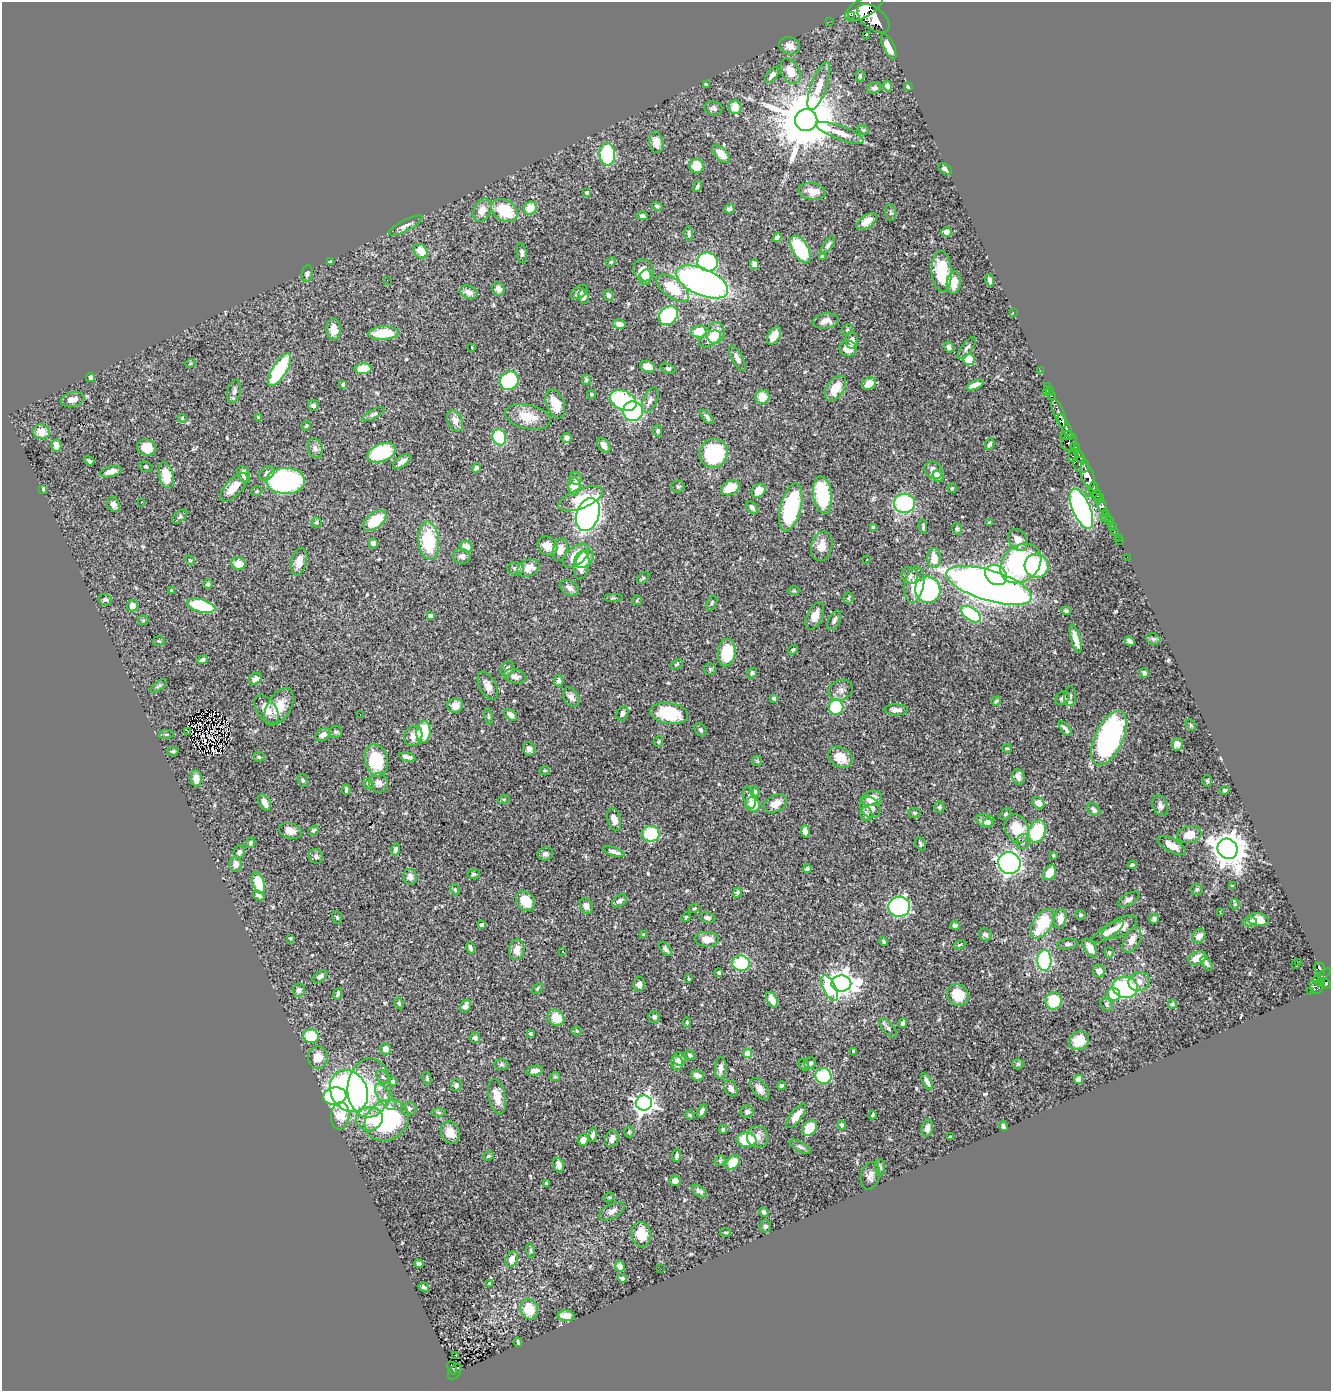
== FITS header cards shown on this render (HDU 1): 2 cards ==
NAXIS1  =                 1329
NAXIS2  =                 1389

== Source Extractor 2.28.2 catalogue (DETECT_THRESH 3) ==
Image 1329 x 1389 px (HDU 1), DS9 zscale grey, 1 PNG px = 1 image px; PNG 1333 x 1393 px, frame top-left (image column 1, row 1389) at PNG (2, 2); each listed source drawn as its Kron ellipse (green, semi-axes under 4 px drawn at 4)
Background 1.01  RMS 0.018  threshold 0.0549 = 3 sigma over >= 5 px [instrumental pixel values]
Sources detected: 563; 1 with non-positive FLUX_AUTO (blend fragments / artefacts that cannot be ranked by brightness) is neither listed nor drawn; of the other 562, the 500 brightest by FLUX_AUTO listed and drawn (62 fainter detections omitted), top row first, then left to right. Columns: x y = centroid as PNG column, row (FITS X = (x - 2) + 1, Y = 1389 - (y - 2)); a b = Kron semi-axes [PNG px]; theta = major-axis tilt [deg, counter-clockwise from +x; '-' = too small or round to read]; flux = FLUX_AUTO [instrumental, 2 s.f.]
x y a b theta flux
864 8 21 9 31 4700
851 15 2 2 - 6600
873 18 19 10 -38 4500
829 22 2 2 - 8
866 35 2 2 - 870
790 46 10 8 -16 7.3
889 47 14 5 -64 13
790 71 13 9 -61 17
772 75 9 5 51 5.4
860 76 5 4 - 3.2
706 84 4 3 - 1.6
819 86 25 8 70 16
887 86 6 4 -76 5.4
908 86 3 3 - 1.9
874 88 7 5 22 3.3
735 107 6 6 - 19
714 108 9 6 -12 4.2
806 120 11 11 - 11000
863 130 6 4 -19 1.6
840 133 25 6 -21 15
656 142 11 7 -82 13
607 154 11 8 -87 87
721 154 11 6 -44 16
697 166 7 7 - 26
945 169 7 4 -31 5
697 186 6 4 56 2.4
812 191 14 8 -9 14
587 193 4 4 - 4.6
657 206 5 4 - 2.5
530 208 7 6 - 21
729 209 5 4 - 4
482 210 12 8 64 11
504 210 14 10 -30 54
891 213 8 5 -82 2.3
642 216 5 3 - 4
867 221 12 6 35 13
406 225 19 5 27 7.2
946 232 5 5 - 5
689 234 7 4 -83 2.6
777 238 4 4 - 4.7
828 245 10 4 54 3.7
801 249 15 7 -59 83
421 251 8 6 -49 18
522 253 10 5 -82 3.3
822 256 4 3 - 1.7
330 261 4 3 - 2
611 262 5 4 - 1.5
707 262 10 9 - 210
755 264 5 4 - 6.7
644 270 11 9 -59 20
942 271 21 10 -86 56
307 274 8 5 79 3.9
645 277 8 6 78 9.4
387 280 2 2 - 2.6
990 280 6 3 -81 3.3
702 282 28 13 -24 680
954 282 11 7 82 20
673 288 19 9 -36 43
498 289 7 6 - 5.7
469 292 9 6 -22 7.3
579 292 9 5 36 4.9
608 295 5 4 - 4.4
584 296 7 5 -79 7.2
1013 312 2 2 - 35
668 316 11 8 43 120
826 321 13 7 8 8.8
619 324 6 4 -11 9.1
334 329 10 7 -87 11
847 330 5 5 - 2
699 331 8 6 11 22
384 333 15 6 3 35
715 333 11 9 75 28
774 336 10 6 59 19
710 339 12 7 29 14
852 341 8 6 -89 8
949 347 5 4 - 3.8
472 348 3 2 - 1.5
967 348 13 5 52 4
848 349 9 7 -14 16
737 358 14 5 -62 5.4
969 359 5 5 - 30
190 363 5 4 - 1.5
648 367 7 5 -19 11
668 368 8 4 -18 1.9
363 369 8 5 5 33
279 370 19 7 58 110
1040 370 2 2 - 14
90 377 4 4 - 3.1
586 380 5 4 - 1.8
509 381 10 9 - 97
869 384 7 5 27 14
343 385 4 4 - 4.1
975 385 9 4 22 8.2
1047 386 3 2 - 4.6
836 388 14 8 56 25
234 391 11 6 76 4.9
1050 391 5 3 - 36
1046 392 3 2 - 20
591 394 4 4 - 1.8
1051 396 4 2 - 28
762 397 7 7 - 21
73 400 12 7 12 9
623 400 14 9 -25 130
650 400 13 7 65 5.7
555 404 15 8 -69 20
313 405 5 5 - 4.1
633 411 10 9 - 160
1059 413 15 5 -69 1300
373 414 12 4 27 3.3
258 417 3 3 - 1.9
528 417 23 12 -12 25
707 417 9 4 -50 3.4
182 418 4 3 - 1.7
455 421 11 7 -65 7.9
306 426 5 4 - 1.6
1065 426 13 4 -62 800
658 431 5 4 - 2.4
41 432 8 7 - 15
1067 436 7 4 0 230
499 437 8 6 -70 83
567 438 5 4 - 4.8
1069 442 9 7 60 450
989 444 6 4 63 2.5
56 445 6 5 - 9.3
604 445 8 5 -58 8
146 447 9 8 - 17
315 448 10 7 -72 5.1
1075 448 5 4 - 540
382 453 15 8 22 88
714 453 14 14 - 110
1073 455 7 4 74 110
1080 457 7 3 -63 290
89 461 5 3 - 1.9
402 462 10 5 36 6.8
1081 465 9 7 -42 850
146 467 7 5 -24 2.2
476 468 5 4 - 2.3
934 470 9 8 - 8.6
111 471 11 5 16 9.2
267 473 9 6 41 5.5
244 474 9 5 -64 8.5
166 475 13 7 -76 27
938 476 6 5 - 7.7
1088 476 13 6 -72 2200
576 478 6 6 - 4.2
285 481 19 13 -1 260
574 486 8 6 89 23
678 486 6 6 - 2.2
234 487 18 8 47 21
730 488 10 7 26 24
952 488 5 4 - 1.8
1093 488 6 3 82 560
43 489 4 4 - 4.2
257 491 6 4 16 1.9
759 491 8 6 46 13
1089 492 2 2 - 19
1097 494 5 4 - 600
822 495 19 9 -83 85
581 499 23 9 22 28
1099 499 5 3 - 420
141 502 3 2 - 2.5
904 503 10 9 - 120
114 505 8 6 -66 7.1
1102 506 6 4 -78 300
752 507 7 4 -49 4.2
791 507 24 10 76 110
1081 509 21 9 -67 440
588 514 17 11 71 570
1106 514 4 3 - 80
180 517 9 5 41 2.9
1106 518 5 2 - 7.5
375 521 13 7 37 34
1110 521 5 3 - 72
316 522 5 5 - 2.2
989 523 4 3 - 2.3
1112 526 2 2 - 9
873 527 4 4 - 2.1
923 527 7 3 -82 2.3
957 529 6 4 87 2.1
1114 531 2 2 - 5.7
1118 537 2 2 - 4.2
1018 540 11 9 -61 12
429 541 19 10 -84 64
1119 541 2 2 - 4.4
373 543 5 4 - 5.3
547 546 11 8 -42 13
822 546 15 10 75 14
466 547 7 5 -22 12
560 550 11 7 74 12
462 556 9 7 -10 6.3
576 556 15 8 41 27
1127 557 2 2 - 9.5
934 558 10 6 -89 17
584 559 11 8 37 23
867 559 3 3 - 4.2
190 560 5 4 - 1.4
299 562 14 7 76 12
1021 563 22 17 40 180
238 564 7 6 - 16
582 565 14 7 77 15
1037 566 12 11 - 110
528 568 11 8 23 12
516 569 8 6 -4 4.3
996 575 11 9 -34 140
910 576 9 7 -60 5.8
643 578 7 4 45 1.9
208 584 5 4 - 2.4
914 585 18 9 79 22
989 585 44 15 -17 1400
569 588 10 6 -33 6.3
928 590 13 12 - 230
172 591 3 3 - 1.6
794 591 6 4 -1 1.4
613 598 9 4 0 1.8
848 598 5 5 - 1.7
105 599 7 5 -14 2.9
637 600 5 4 - 1.5
712 603 8 5 68 2.3
132 606 6 5 - 10
201 606 15 6 -14 86
1066 611 4 4 - 2.4
971 614 11 6 -35 110
430 616 4 3 - 3.4
815 616 15 7 65 14
143 620 5 5 - 1.8
834 620 10 5 62 4.5
1076 639 14 4 -74 12
1153 639 7 5 -21 2.7
159 641 6 5 - 1.7
1130 641 5 3 - 4.8
793 650 5 4 - 1.6
727 652 14 9 85 51
202 660 5 4 - 3.1
677 664 6 4 22 1.6
508 669 8 6 58 5.3
710 669 6 6 - 2.2
752 673 6 4 48 2.2
1144 673 5 4 - 3
515 676 11 7 -14 6.3
255 679 6 5 - 6
559 681 6 5 - 3.4
159 686 10 4 36 2.3
488 686 15 8 -63 10
841 690 12 10 24 7.6
1070 696 9 6 90 3.5
571 697 10 7 -54 5.9
1062 698 8 6 39 4.7
774 699 4 3 - 2.2
996 701 5 3 - 1.9
455 705 8 7 - 9.6
279 707 20 11 59 25
836 707 7 7 - 72
266 709 16 9 -57 15
896 710 11 5 -3 6.1
622 713 7 5 62 5.3
669 713 19 10 -9 62
360 714 2 2 - 3.6
511 715 7 4 -37 7.4
489 716 8 4 -80 1.8
1191 725 6 4 -60 1.6
1065 729 9 4 -52 4.1
701 730 7 5 -57 3.3
188 732 2 2 - 1.9
335 732 7 6 - 2.7
423 732 11 7 81 43
166 734 7 3 7 1.8
323 735 8 6 31 5.7
413 736 10 9 - 8.7
1109 738 29 14 65 290
658 741 5 4 - 1.6
1177 744 6 5 - 6.3
1007 748 5 3 - 1.7
529 749 6 6 - 4.4
173 751 6 4 10 2
259 757 6 5 - 1.9
407 757 8 4 -13 4.6
840 757 13 9 -30 19
376 760 16 11 -76 56
757 761 5 5 - 1.5
545 770 5 4 - 1.5
1018 777 8 6 -72 8.9
196 778 8 5 -87 11
303 780 7 5 -69 1.9
1207 781 6 5 - 1.8
378 783 10 9 - 7
368 784 6 5 - 3
346 790 5 3 - 2.5
1225 790 5 4 - 2.5
755 791 5 4 - 2.8
749 797 12 5 -75 4.4
872 798 11 7 15 15
504 799 6 3 18 1.5
265 803 9 5 -61 9.4
1039 803 6 5 - 9.6
776 804 12 8 27 13
753 805 7 6 - 23
1160 806 10 7 -71 5.3
870 807 11 9 -52 10
939 807 5 5 - 3.2
1094 810 7 5 -44 4.8
914 813 6 5 - 2.1
866 814 7 6 - 4.2
1006 814 7 4 53 2.3
614 819 11 6 -74 8.6
984 821 8 6 -30 8.3
989 822 6 4 44 4.2
1017 829 15 11 -62 37
313 830 6 4 40 2
290 831 12 7 -17 10
805 831 6 4 -85 7.8
1037 831 11 8 67 85
651 834 9 8 - 62
1189 835 12 8 11 19
1023 841 7 6 - 4
251 843 5 4 - 2.8
920 844 7 5 -68 2.3
1171 845 15 6 -29 17
396 849 6 4 78 3.5
1228 849 10 9 - 2300
239 852 7 5 63 4.1
614 852 11 4 -19 5.8
545 854 8 6 10 4.7
1053 855 4 3 - 1.5
316 856 8 6 -53 4.1
1009 863 11 11 - 510
236 864 7 6 - 8.9
1132 865 4 3 - 2.3
807 869 4 3 - 3.3
1050 873 8 6 60 20
474 874 6 4 7 2.2
410 877 8 6 -70 6.4
259 883 11 6 -72 40
1232 886 3 3 - 1.4
455 890 6 4 -69 1.6
1197 890 6 5 - 2.5
737 892 5 4 - 2
259 895 6 4 -37 5.2
1128 899 12 5 29 4.5
525 901 10 8 -49 30
619 901 8 5 38 5.4
1235 904 5 5 - 1.7
586 906 8 6 -65 6.1
899 907 11 10 - 240
694 908 5 4 - 1.6
1220 912 3 2 - 1.7
1080 915 5 5 - 2
337 917 7 5 -71 2.2
686 917 5 4 - 1.4
707 918 8 5 -12 3.5
1060 919 10 6 83 11
1154 919 5 5 - 3.4
1258 920 10 6 -8 18
1250 921 7 5 7 3.1
1042 924 16 9 58 53
482 925 4 4 - 3.8
955 925 5 4 - 4.9
1120 927 19 9 27 18
1108 932 18 6 32 8.5
644 935 4 3 - 2.6
985 935 6 6 - 4.5
1199 936 7 6 - 9.5
290 938 3 2 - 1.5
707 939 12 7 -2 13
1132 940 14 7 62 11
884 941 4 3 - 2.6
1067 944 10 5 9 3.1
960 945 6 3 20 1.4
470 948 6 3 -71 3.4
1090 948 10 5 -58 8.5
666 949 8 4 -52 3.4
517 950 10 7 81 13
563 952 3 3 - 2.4
1109 952 5 4 - 1.4
1197 958 9 6 24 20
1044 960 10 7 -89 140
1299 962 3 3 - 2
741 963 9 7 -9 55
1207 964 8 4 -52 2.8
1295 964 3 2 - 2.3
1320 969 7 5 -71 240
1099 971 6 6 - 7.6
719 973 4 3 - 3.1
1322 976 11 3 36 260
320 977 8 5 35 4.1
689 979 3 3 - 1.5
1139 981 11 9 22 10
1320 982 4 3 - 230
639 984 7 6 - 5
841 984 10 8 -1 1100
1325 984 5 5 - 440
1317 985 9 6 90 460
1125 987 12 10 -14 98
537 988 6 4 45 1.6
830 988 14 6 -62 71
299 990 6 6 - 3.9
1310 991 3 3 - 20
338 994 6 4 70 2.9
1114 994 6 6 - 39
958 995 11 10 - 35
772 1000 8 5 -65 13
1054 1001 9 8 - 43
399 1003 6 4 -63 1.8
1107 1004 7 5 -51 2.5
1172 1004 4 4 - 1.8
465 1006 7 5 62 6.2
654 1017 6 5 - 3.1
556 1018 9 7 -39 23
687 1022 5 4 - 1.6
903 1023 5 4 - 3.3
888 1028 11 5 -49 4
577 1031 5 4 - 1.5
531 1034 4 3 - 1.6
311 1036 7 7 - 39
475 1038 5 5 - 3.4
1079 1041 10 9 - 15
385 1049 6 5 - 9.3
853 1051 4 3 - 2.2
747 1054 4 4 - 26
690 1055 5 4 - 2.5
318 1057 11 10 - 14
679 1059 7 6 - 7.9
677 1063 7 6 - 13
810 1063 6 5 - 3.7
501 1064 7 5 0 2.3
1018 1064 5 5 - 1.8
804 1065 6 5 - 2.1
721 1068 11 5 87 6.9
535 1071 8 5 10 5.9
697 1075 6 5 - 6.9
823 1076 8 8 - 68
383 1077 7 5 -55 2.6
555 1077 5 4 - 1.6
427 1078 6 3 -76 1.5
1078 1079 5 4 - 6.7
393 1081 4 4 - 4.1
927 1081 9 4 -66 5.5
456 1085 6 5 - 3.4
781 1086 4 4 - 2.8
369 1088 29 22 86 71
731 1089 8 6 -60 5.9
760 1089 12 7 -54 7.8
349 1091 22 18 -58 410
335 1096 11 8 9 100
385 1097 15 6 -55 11
497 1097 18 8 -78 17
644 1103 8 7 - 640
409 1109 7 6 - 4.6
702 1111 7 4 64 5
438 1112 7 3 -1 1.8
747 1112 6 6 - 3.9
690 1115 4 3 - 1.6
873 1115 4 3 - 1.5
340 1116 13 9 84 30
796 1116 15 5 53 14
369 1119 13 11 8 33
387 1120 23 19 32 160
842 1125 5 4 - 2.7
1003 1126 5 3 - 2.6
810 1128 8 6 52 28
927 1128 8 5 81 6.6
723 1129 5 3 - 2
450 1132 11 9 -66 14
629 1132 6 5 - 2.1
593 1135 7 4 80 3.9
757 1137 11 10 - 9.3
950 1137 3 2 - 1.4
612 1139 8 6 71 7.4
583 1140 6 5 - 7.5
747 1140 10 7 -4 50
800 1147 11 5 -28 3.1
488 1156 6 4 27 1.7
677 1156 6 3 85 2.8
720 1161 6 5 - 1.8
733 1162 8 6 52 23
559 1165 7 5 -72 6.5
880 1167 8 5 -87 2.5
870 1176 14 9 76 7.2
675 1181 6 5 - 6.2
546 1183 4 3 - 2
699 1191 8 5 -33 3.9
609 1197 5 4 - 1.7
612 1211 14 7 29 6.9
764 1212 5 4 - 3.8
765 1226 6 5 - 3.4
725 1232 5 3 - 1.5
641 1234 12 9 -77 26
531 1251 7 4 -77 1.8
512 1259 8 6 69 10
419 1264 4 4 - 4.9
620 1266 5 4 - 10
661 1269 2 2 - 1.9
622 1278 4 3 - 3.1
489 1284 4 3 - 1.7
424 1287 5 3 - 2.5
529 1309 10 8 -73 33
566 1316 8 5 -4 8.5
518 1342 4 2 - 1.9
456 1355 3 2 - 3.4
452 1368 7 3 -63 59
455 1372 9 5 57 69
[62 fainter detections neither listed nor drawn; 1 non-positive-flux detection neither listed nor drawn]